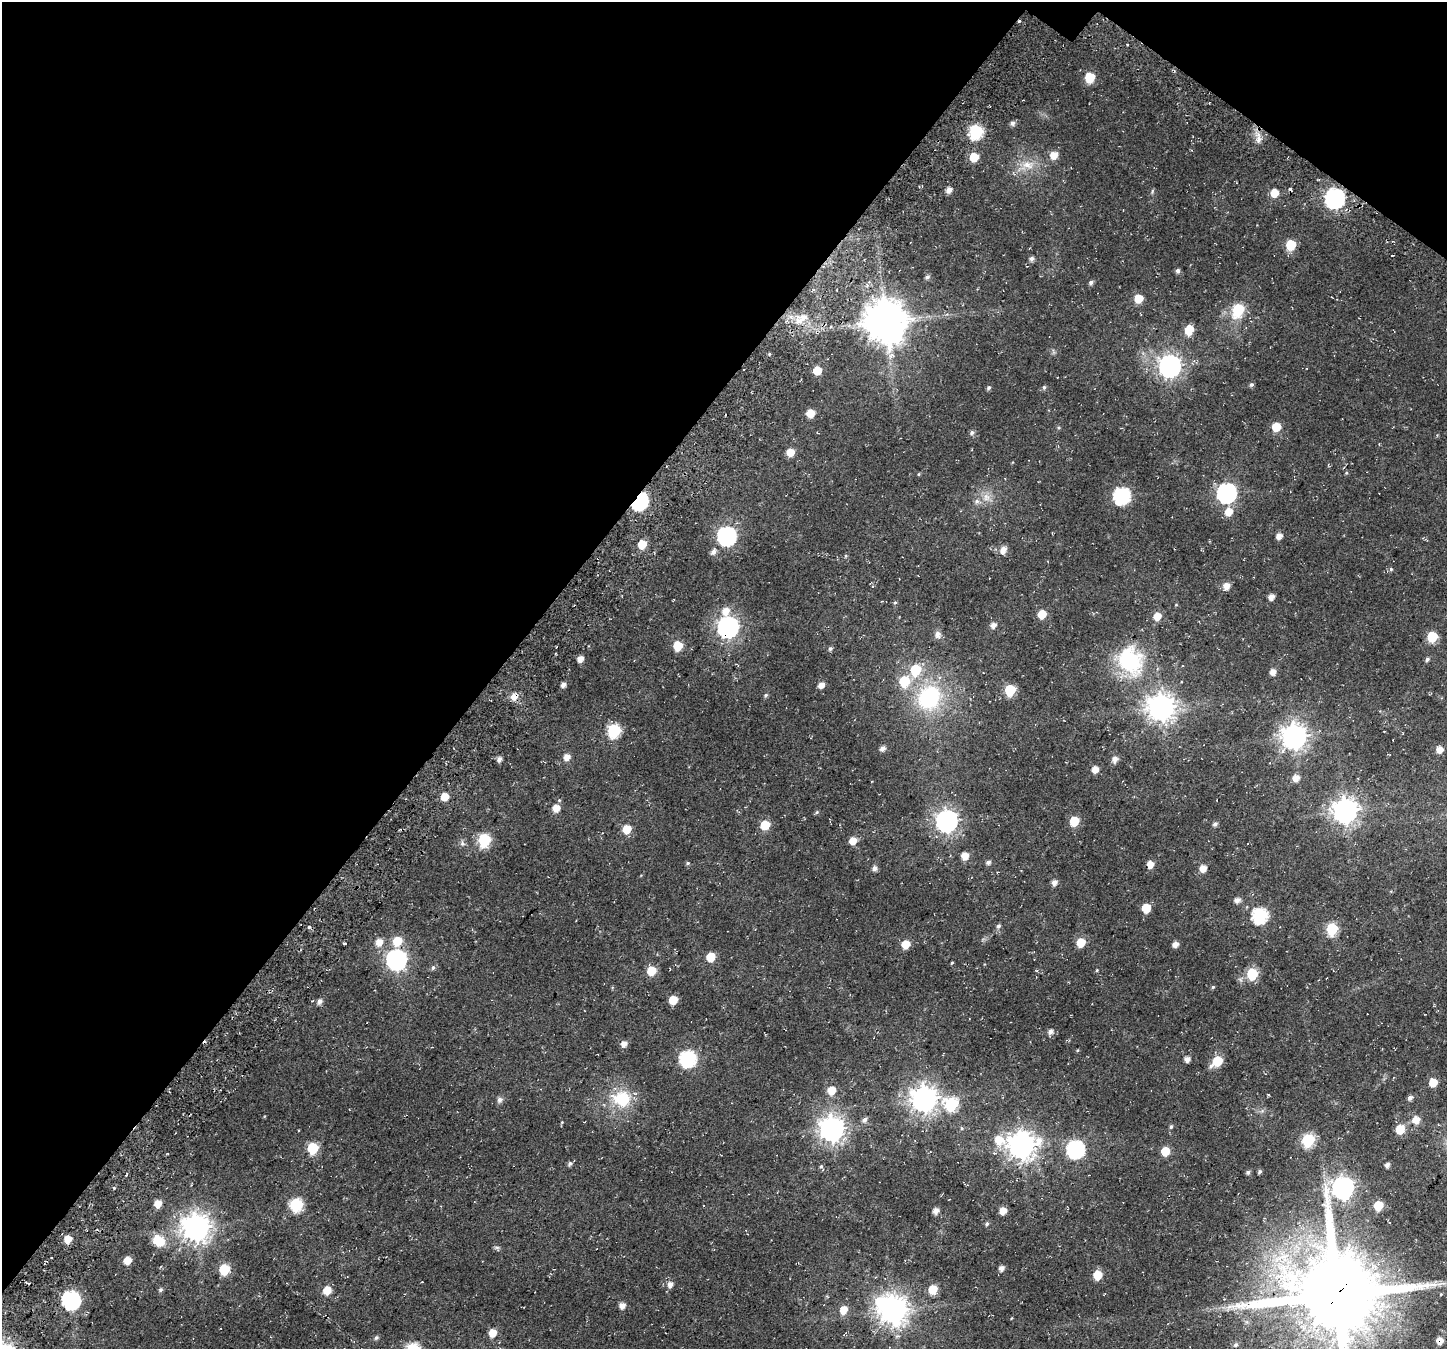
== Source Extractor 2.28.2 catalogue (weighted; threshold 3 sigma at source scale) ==
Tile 2 of 4 x 4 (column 2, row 1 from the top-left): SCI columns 1678-3122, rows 4520-5866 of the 6237 x 6280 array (HDU 1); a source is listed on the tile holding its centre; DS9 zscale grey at full resolution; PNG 1449 x 1351 px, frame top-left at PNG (2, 2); no overlay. Shown black and unused: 37% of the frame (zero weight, under 3 of 4 exposures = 13% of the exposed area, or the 3 px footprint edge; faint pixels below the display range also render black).
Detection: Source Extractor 2.28.2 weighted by HDU 2 'WHT'; one run over the whole footprint, this tile lists its part. Background 0.0184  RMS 0.0048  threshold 0.0215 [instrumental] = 3 sigma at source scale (4.5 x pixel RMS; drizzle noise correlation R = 1.50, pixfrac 1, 0.0396/0.0396 arcsec/px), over >= 5 px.
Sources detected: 185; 1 inside a brighter object's white glare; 4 cosmic-ray / hot-pixel residue — not listed; the other 180 listed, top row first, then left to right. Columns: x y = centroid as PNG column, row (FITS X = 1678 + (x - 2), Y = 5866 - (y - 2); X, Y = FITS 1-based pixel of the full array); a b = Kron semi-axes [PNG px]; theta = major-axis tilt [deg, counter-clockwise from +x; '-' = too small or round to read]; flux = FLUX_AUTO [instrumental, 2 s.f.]
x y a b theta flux
1090 77 7 6 - 17
1012 123 6 5 - 1.6
976 131 8 7 - 53
1259 139 14 6 90 2.9
1054 155 7 7 - 5.5
974 157 7 6 - 9.9
1028 165 19 11 -4 7.4
949 190 6 5 - 2.8
1152 191 8 3 77 0.61
1274 193 7 6 - 6.8
1334 198 9 8 - 190
1291 245 7 6 - 16
1031 259 6 5 - 1.5
1178 271 5 5 - 1.3
927 277 6 5 - 1.2
1091 282 5 5 - 1.3
1138 299 7 6 - 7.9
1238 310 8 7 - 30
803 317 22 8 -1 6.4
886 321 12 12 - 1700
1189 330 7 6 - 11
769 354 4 4 - 0.51
892 355 10 6 14 1.9
1170 366 9 8 - 310
817 370 7 6 - 7.1
1251 385 6 5 - 0.97
1044 387 6 5 - 0.85
988 388 6 5 - 0.92
810 413 6 6 - 6.9
1276 427 6 6 - 11
972 432 6 5 - 1.2
790 452 6 6 - 6.1
1346 473 5 3 - 0.5
919 474 5 3 - 0.44
1227 493 9 8 - 170
1121 495 8 8 - 92
986 497 12 10 -77 4.1
639 501 8 6 59 110
977 501 8 7 - 1.7
1229 512 8 7 - 5.4
727 536 8 8 - 150
1279 536 6 5 - 3.2
642 544 6 6 - 8.8
1003 550 8 6 65 3.7
713 552 8 6 60 1.9
1391 569 5 4 - 0.65
1226 586 8 7 - 3.7
1271 597 5 5 - 3.1
895 603 5 4 - 0.6
725 611 9 7 71 4.7
1042 614 6 6 - 8.9
1157 616 7 6 - 5.6
993 625 6 5 - 2.6
728 627 9 8 - 260
938 635 10 8 -73 2.3
1432 637 6 6 - 21
678 646 7 6 - 11
830 649 6 5 - 0.9
580 659 6 5 - 3.3
1427 659 6 4 30 1.2
1130 661 38 31 -58 39
915 670 7 7 - 21
1272 672 6 5 - 2.9
904 681 8 7 - 17
563 685 5 4 - 2
821 685 6 5 - 3.1
1010 690 7 6 - 27
766 695 6 4 24 0.73
514 696 8 7 - 4.3
929 697 28 24 51 45
1161 707 9 9 - 560
614 730 7 7 - 47
1294 736 9 9 - 450
882 748 5 5 - 2.2
1440 749 6 6 - 3.9
567 757 6 6 - 3.7
499 759 5 5 - 2.1
1115 759 7 6 - 2.6
1095 769 6 5 - 3.9
1296 778 7 6 - 3.7
444 797 6 6 - 6.3
556 808 7 7 - 5
1345 811 9 9 - 440
817 812 5 5 - 0.67
947 821 9 8 - 280
1074 821 6 6 - 13
1215 824 5 5 - 1.3
765 825 6 6 - 12
627 829 7 6 - 8.2
484 840 7 6 - 41
853 841 6 6 - 5.4
462 844 8 6 -48 1.3
965 856 6 6 - 4.9
988 862 6 5 - 1.5
688 863 5 4 - 0.71
1150 864 6 5 - 5
874 868 6 5 - 1.9
1203 868 6 6 - 4.2
1054 882 6 5 - 2.4
1237 900 7 6 - 2.3
1146 908 6 6 - 11
1260 915 8 7 - 74
998 926 6 5 - 1.2
309 927 4 4 - 1
1332 929 7 6 - 33
397 941 8 7 - 10
379 942 7 6 - 4.7
1081 943 6 6 - 11
344 944 3 3 - 1.3
905 944 6 6 - 7.8
1175 944 6 5 - 3.1
710 957 6 6 - 11
396 959 9 8 - 200
952 963 4 3 - 0.45
433 968 6 5 - 0.93
1097 970 5 3 - 0.44
651 971 6 6 - 12
1252 974 7 6 - 27
1213 987 5 4 - 0.61
673 1000 6 6 - 9.1
319 1001 7 6 - 2
1050 1032 6 5 - 2.1
624 1044 6 6 - 2.8
688 1058 8 8 - 87
1187 1059 5 5 - 2.6
1217 1061 8 6 42 16
1433 1082 6 6 - 7.9
831 1090 7 6 - 7.1
1268 1095 4 3 - 0.43
1410 1098 6 5 - 1.5
623 1099 11 9 -9 28
924 1099 9 9 - 520
500 1100 8 7 - 1.6
951 1104 7 7 - 45
864 1120 7 6 - 1.8
1416 1120 8 8 - 4.5
1171 1127 6 4 88 0.81
961 1128 5 3 - 0.5
832 1129 9 9 - 460
1400 1129 7 6 - 11
1308 1140 7 6 - 43
1021 1145 12 10 -9 570
313 1148 6 6 - 26
1076 1149 8 8 - 120
1165 1151 6 6 - 9.9
570 1163 7 5 45 1.2
1387 1165 5 5 - 1.7
821 1166 6 4 65 0.73
1248 1172 6 5 - 1.2
1260 1172 5 4 - 0.92
114 1188 4 3 - 0.5
1343 1188 10 8 44 280
158 1204 7 6 - 4.7
296 1205 7 7 - 46
1378 1206 6 6 - 14
936 1211 5 5 - 3
1003 1211 6 5 - 4.8
987 1224 5 5 - 0.81
196 1227 10 9 - 590
68 1239 6 5 - 6.2
159 1241 13 10 -34 11
497 1248 8 5 -61 0.97
127 1260 6 5 - 5.8
1001 1268 5 5 - 2.5
224 1269 7 6 - 18
1098 1275 6 6 - 12
670 1284 6 5 - 2.5
933 1289 7 6 - 9.4
160 1290 6 5 - 0.91
327 1290 7 6 - 7.1
1441 1294 4 3 - 0.44
1337 1295 26 25 - 7600
71 1300 8 8 - 140
622 1306 6 5 - 3
843 1310 8 7 - 5.3
893 1310 10 9 - 640
492 1333 6 6 - 6
376 1338 6 5 - 0.89
1440 1341 8 7 - 3.5
1235 1345 6 5 - 1.1
Overlapping masked pixels (flux is a lower limit): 6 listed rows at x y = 639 501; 728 627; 514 696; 1343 1188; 1337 1295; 1440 1341
Isophote crosses this tile's border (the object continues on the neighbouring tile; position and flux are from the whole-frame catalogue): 1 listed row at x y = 1337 1295